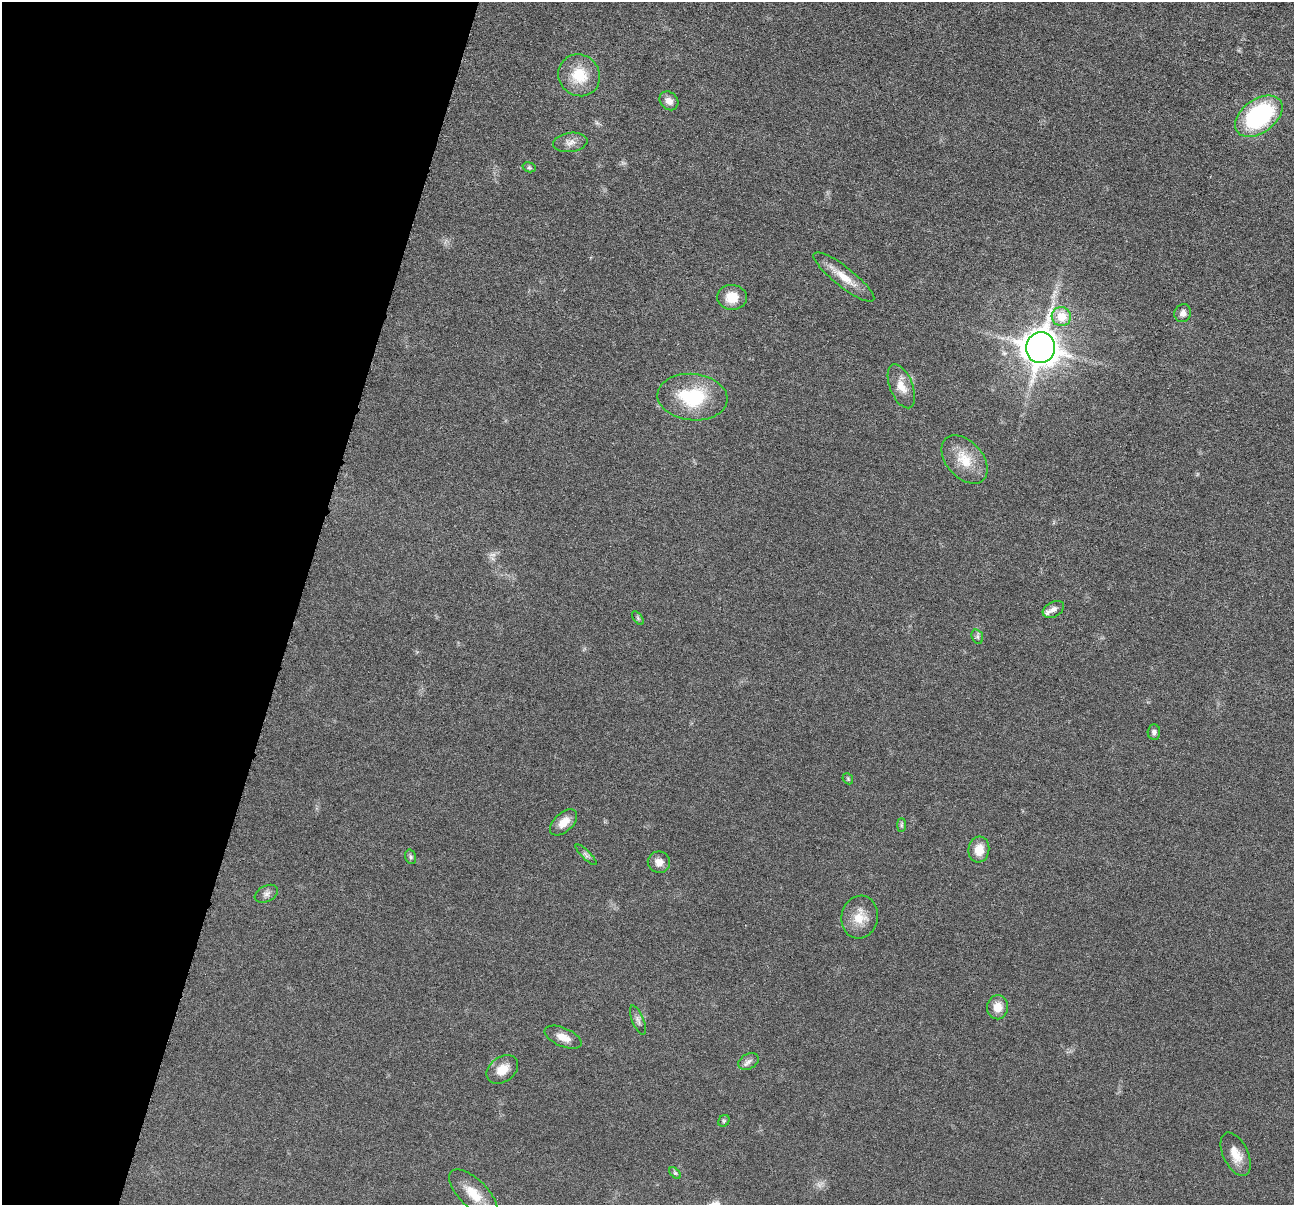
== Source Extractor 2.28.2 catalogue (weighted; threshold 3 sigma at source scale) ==
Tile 9 of 4 x 4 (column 1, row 3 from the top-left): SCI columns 8-1299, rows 1461-2663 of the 5181 x 5200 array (HDU 1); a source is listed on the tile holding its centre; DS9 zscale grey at full resolution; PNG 1296 x 1207 px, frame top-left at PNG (2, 2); each listed source drawn as its Kron ellipse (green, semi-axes under 4 px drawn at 4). Shown black and unused: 23% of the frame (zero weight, under 4 of 8 exposures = <1% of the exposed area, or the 3 px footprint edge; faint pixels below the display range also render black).
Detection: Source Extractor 2.28.2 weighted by HDU 2 'WHT'; one run over the whole footprint, this tile lists its part. Background 0.0363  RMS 0.0033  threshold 0.0133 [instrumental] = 3 sigma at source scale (4.09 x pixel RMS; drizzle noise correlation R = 1.36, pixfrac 0.8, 0.05/0.05 arcsec/px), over >= 5 px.
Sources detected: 37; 1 too faint to see at this stretch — neither listed nor drawn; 1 inside a brighter listed object's ellipse — not listed separately; the other 35 listed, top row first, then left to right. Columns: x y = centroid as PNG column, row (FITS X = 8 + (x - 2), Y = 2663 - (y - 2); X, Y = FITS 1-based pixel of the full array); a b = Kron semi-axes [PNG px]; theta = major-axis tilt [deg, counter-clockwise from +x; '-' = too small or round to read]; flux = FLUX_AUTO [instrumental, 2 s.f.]
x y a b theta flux
579 75 21 20 - 9
669 101 10 8 -45 1.9
1259 116 27 16 36 40
570 142 17 9 8 2.3
529 167 7 4 -17 0.47
844 277 38 9 -38 5.6
732 297 15 12 -4 5.4
1183 313 9 8 - 1.6
1061 317 10 9 - 5.8
1040 348 15 14 - 440
901 386 23 11 -68 4.1
692 397 35 23 -5 19
964 460 28 18 -48 7.4
1053 609 11 7 30 1.4
638 618 8 4 -54 0.45
977 637 7 5 -71 0.67
1154 732 7 6 - 0.91
848 779 6 4 -47 0.37
564 822 16 9 43 3.5
901 825 7 4 90 0.54
979 849 13 10 84 4.4
586 855 14 4 -45 0.87
411 857 7 5 -73 0.64
659 862 11 10 - 2.3
266 894 12 8 26 1.3
860 917 21 18 76 5.7
998 1007 12 10 83 3.5
638 1020 15 6 -68 1.3
563 1037 20 9 -24 3.3
749 1061 11 7 28 1.3
502 1069 17 12 36 4.1
724 1121 6 5 - 0.52
1236 1154 23 12 -64 4.7
675 1173 7 4 -44 0.53
473 1194 31 14 -45 7